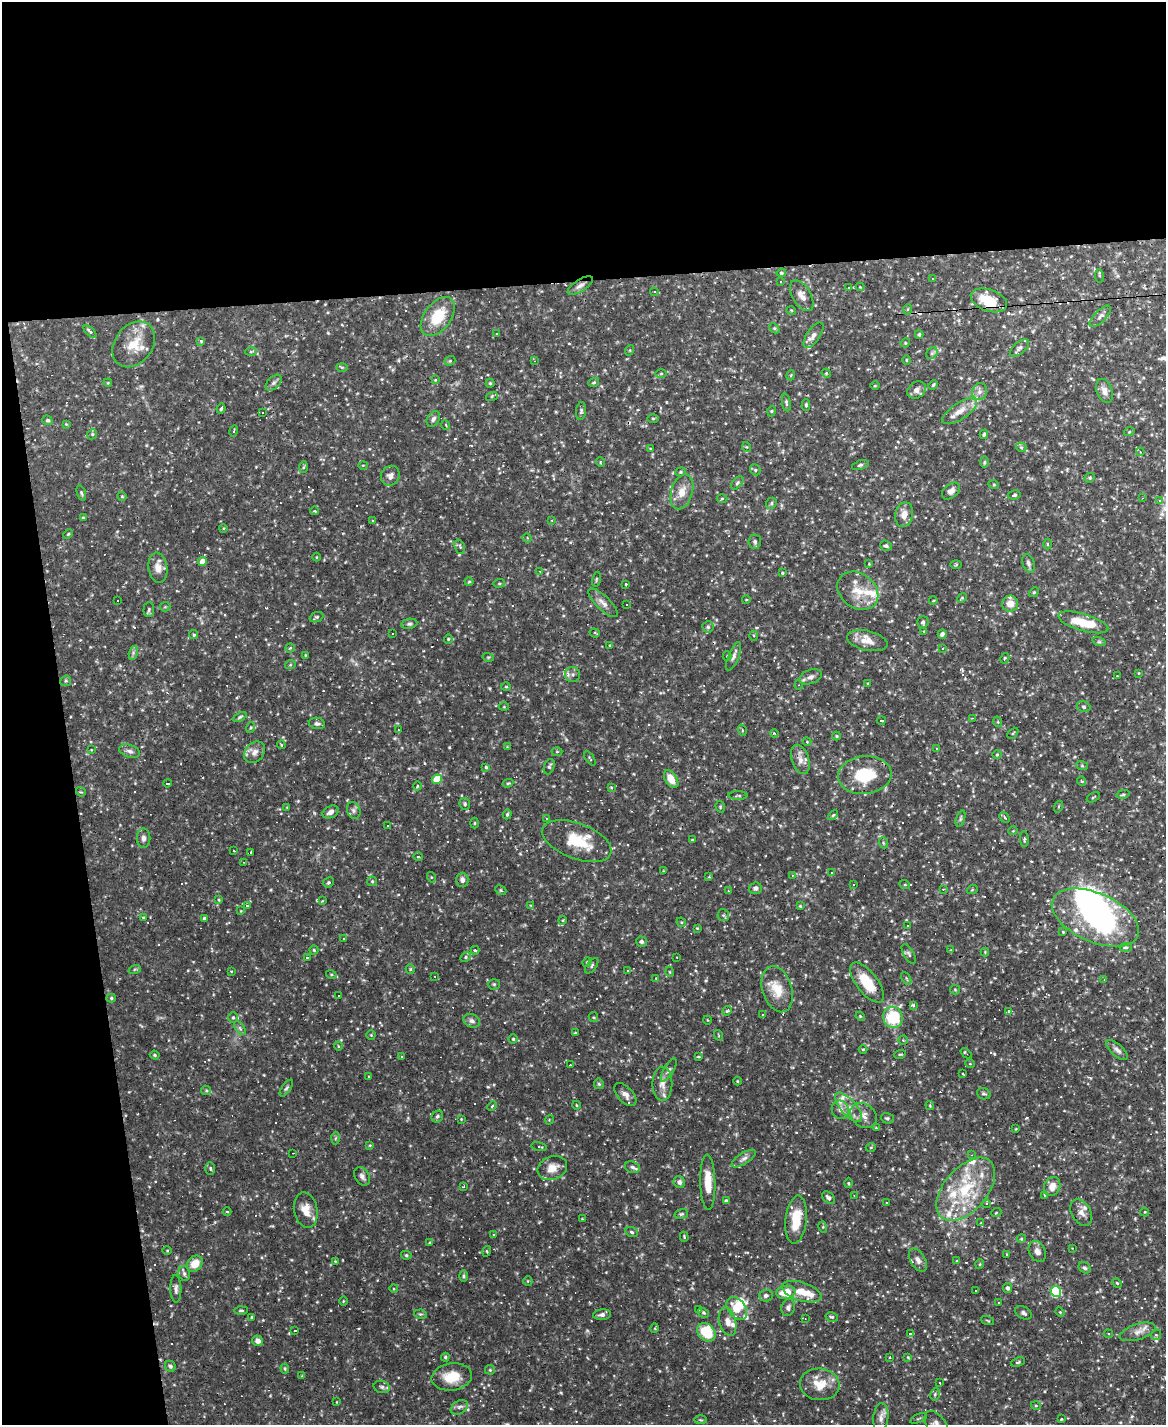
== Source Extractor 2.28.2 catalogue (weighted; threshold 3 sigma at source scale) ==
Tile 1 of 4 x 3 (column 1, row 1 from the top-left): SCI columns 1-1164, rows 3081-4503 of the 4655 x 4631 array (HDU 1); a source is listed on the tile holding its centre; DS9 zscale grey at full resolution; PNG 1168 x 1427 px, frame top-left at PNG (2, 2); each listed source drawn as its Kron ellipse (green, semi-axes under 4 px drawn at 4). Shown black and unused: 25% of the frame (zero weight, under 2 of 3 exposures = <1% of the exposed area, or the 3 px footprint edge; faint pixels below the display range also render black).
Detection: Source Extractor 2.28.2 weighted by HDU 2 'WHT'; one run over the whole footprint, this tile lists its part. Background 0.121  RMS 0.004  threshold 0.0178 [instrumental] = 3 sigma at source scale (4.5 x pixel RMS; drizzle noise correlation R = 1.50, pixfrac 1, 0.05/0.05 arcsec/px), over >= 5 px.
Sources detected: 528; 3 inside a brighter object's white glare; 79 cosmic-ray / hot-pixel residue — neither listed nor drawn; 19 inside a brighter listed object's ellipse — not listed separately; the other 427 listed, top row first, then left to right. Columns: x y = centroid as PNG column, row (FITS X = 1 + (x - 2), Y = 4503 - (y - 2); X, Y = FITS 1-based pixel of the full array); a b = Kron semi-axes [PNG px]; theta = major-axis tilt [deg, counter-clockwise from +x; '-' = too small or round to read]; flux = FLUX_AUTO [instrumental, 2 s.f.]
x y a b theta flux
781 273 4 3 - 0.55
1099 276 7 4 -81 0.45
932 278 3 2 - 0.24
781 282 3 2 - 0.57
580 286 14 6 33 1.9
860 287 4 4 - 0.33
848 288 3 2 - 0.29
654 292 4 4 - 0.45
802 296 17 9 -60 2.9
989 300 19 10 -20 12
908 309 5 3 - 0.39
791 310 5 3 - 0.33
438 316 22 13 53 13
1100 316 14 5 46 1.7
774 328 6 4 -44 0.55
90 332 8 4 -44 0.99
496 333 3 2 - 0.42
919 334 4 3 - 0.68
813 335 15 6 56 2
201 341 4 4 - 0.43
905 343 5 4 - 0.38
134 344 25 19 52 9.6
1019 348 11 5 40 1.3
630 350 5 3 - 0.4
251 352 6 3 3 0.49
932 353 6 5 - 0.8
906 360 4 3 - 0.38
450 361 6 4 22 0.55
534 361 3 2 - 0.31
342 367 6 4 -2 0.48
661 373 6 4 1 0.49
826 373 5 3 - 0.37
791 375 5 3 - 0.36
435 379 4 3 - 0.51
594 382 5 4 - 0.46
108 383 4 3 - 0.33
274 383 10 6 45 1.2
490 383 4 4 - 0.5
933 385 5 3 - 0.46
875 386 5 3 - 0.36
917 390 10 8 35 1.8
1105 391 12 8 -68 2.5
980 392 8 7 - 1.9
492 396 6 4 18 0.47
786 403 9 4 -80 0.71
806 405 6 4 -90 0.53
221 409 5 3 - 0.54
581 411 9 5 82 0.82
772 411 5 3 - 0.37
959 411 20 8 33 4.4
263 413 3 3 - 13
653 418 5 3 - 0.42
433 419 8 6 57 1.2
47 420 5 4 - 0.7
66 424 4 4 - 0.32
446 425 5 3 - 0.35
234 431 6 3 80 0.44
1129 432 5 3 - 0.4
92 434 5 4 - 0.58
984 434 5 3 - 0.65
747 447 5 3 - 0.33
1021 447 5 5 - 0.63
650 448 3 2 - 0.36
1140 452 4 3 - 0.55
600 462 5 3 - 0.34
984 462 6 4 89 0.48
363 465 4 3 - 0.28
860 465 9 4 19 0.8
303 467 6 4 87 0.46
755 470 6 5 - 0.59
681 472 5 4 - 0.55
390 476 10 9 - 2.3
1090 478 5 4 - 0.58
737 483 8 4 49 0.81
994 485 5 3 - 0.42
951 491 10 7 41 1.9
682 492 18 10 74 4.8
81 493 8 4 -71 0.62
1014 495 6 4 11 1.1
122 496 4 4 - 0.41
1142 498 4 3 - 0.31
722 499 5 3 - 0.48
1160 501 3 3 - 8.2
771 503 6 5 - 0.69
315 511 4 3 - 0.39
904 515 12 9 78 3.2
83 518 3 3 - 0.56
372 520 3 2 - 0.3
552 520 3 3 - 0.32
223 529 4 3 - 0.35
68 534 5 3 - 0.4
527 538 5 4 - 0.53
755 542 7 6 - 0.99
1047 544 5 3 - 0.37
886 546 6 5 - 0.77
460 547 7 5 -70 0.84
316 557 4 3 - 0.28
202 562 4 4 - 3.6
1028 563 9 6 -70 1.1
869 564 4 4 - 0.33
956 564 6 4 2 0.42
158 568 15 9 -81 3.2
540 571 3 3 - 0.24
782 573 4 3 - 0.41
596 579 7 3 77 0.44
469 582 4 3 - 0.36
499 583 6 3 8 0.47
626 584 3 3 - 0.76
858 591 22 17 -37 8.4
1034 592 5 4 - 0.46
962 598 5 4 - 0.45
118 600 3 3 - 2
746 600 4 3 - 0.3
933 601 4 3 - 0.3
603 603 19 7 -44 2.6
627 604 3 3 - 0.88
1010 604 8 8 - 3.7
165 607 5 5 - 0.49
149 610 7 5 87 0.73
316 617 7 5 23 0.68
923 622 6 5 - 0.86
1083 622 26 8 -17 11
409 624 8 5 10 0.86
708 627 5 5 - 0.88
924 631 4 4 - 0.32
595 633 5 3 - 0.59
392 634 3 2 - 0.35
942 634 5 4 - 1.1
194 635 5 4 - 0.75
754 636 5 4 - 0.56
448 639 5 4 - 0.46
867 641 20 10 -12 4.9
1099 642 7 4 -18 0.64
610 645 3 3 - 0.3
290 648 4 4 - 0.57
942 649 4 3 - 0.38
133 653 7 4 73 0.83
305 655 3 2 - 0.32
727 656 4 4 - 0.43
734 656 15 5 68 1.5
488 657 5 3 - 0.41
1005 658 5 3 - 0.42
290 665 5 3 - 0.37
1138 673 4 2 - 0.28
573 674 7 7 - 1.3
1117 676 2 2 - 0.23
811 677 11 7 21 1.9
66 681 6 5 - 0.57
868 684 4 4 - 0.45
799 685 4 4 - 0.5
506 687 5 3 - 0.39
504 707 5 3 - 0.35
1084 707 7 5 -17 0.86
240 717 7 4 26 0.65
972 718 3 3 - 0.31
881 720 4 3 - 32
998 722 5 3 - 0.38
317 723 8 5 -11 1.1
251 728 6 3 70 0.47
398 730 3 3 - 0.36
742 730 6 3 -72 0.57
774 733 4 3 - 0.42
1013 733 6 3 45 0.37
837 736 4 4 - 0.38
807 742 4 4 - 0.34
281 745 4 3 - 0.38
507 747 4 4 - 0.33
937 749 3 2 - 0.26
91 750 3 2 - 0.26
130 751 11 6 -17 1.5
254 752 12 9 47 2.6
557 752 5 3 - 0.38
997 755 4 3 - 0.34
590 758 8 3 -56 0.42
800 759 15 8 -73 2.9
1082 766 6 3 -19 0.49
486 767 4 3 - 0.53
549 767 8 5 69 0.76
865 775 27 19 6 17
437 779 5 4 - 9
671 779 10 6 -57 5
1081 781 5 3 - 0.41
167 783 4 3 - 5.4
508 783 5 4 - 0.48
417 786 4 2 - 0.37
611 787 4 4 - 0.59
81 792 5 4 - 0.39
1123 794 6 4 13 0.66
738 796 9 3 0 0.59
1093 797 7 3 29 0.38
465 804 6 5 - 0.64
287 807 4 4 - 0.37
720 807 6 4 -72 0.54
1058 807 6 3 71 0.49
354 810 8 6 -67 1.2
331 812 8 6 28 1.9
507 814 5 4 - 0.56
833 815 6 3 44 0.46
1005 817 6 3 -46 0.55
547 819 3 3 - 0.41
960 819 8 3 71 0.66
475 823 5 3 - 0.44
388 826 2 2 - 0.36
1013 831 5 3 - 0.31
143 838 9 7 -89 1.5
1024 839 8 3 -88 0.61
692 840 4 2 - 0.27
577 841 36 18 -21 15
884 843 6 3 -69 0.42
234 851 3 2 - 0.49
251 853 3 3 - 2.3
418 857 5 4 - 0.45
243 862 3 2 - 0.22
663 871 3 3 - 0.36
831 873 4 2 - 0.29
792 875 3 2 - 0.21
431 877 5 3 - 0.42
709 877 4 4 - 0.35
462 880 7 6 - 1.8
372 881 5 5 - 0.54
328 882 5 5 - 0.61
853 884 3 2 - 0.7
905 885 5 3 - 0.4
755 888 6 6 - 1.2
943 889 3 2 - 0.3
501 890 6 4 -25 0.56
972 890 5 3 - 0.38
728 891 3 3 - 0.27
219 900 4 4 - 0.39
322 901 3 3 - 0.29
530 905 3 2 - 0.66
247 906 3 3 - 2.6
800 906 3 3 - 0.37
241 911 4 4 - 0.34
723 915 6 5 - 0.68
143 917 4 3 - 0.4
204 918 3 3 - 0.71
1095 918 46 24 -24 79
563 920 4 3 - 0.35
681 922 5 4 - 0.46
907 926 3 2 - 0.26
697 928 4 3 - 0.3
1063 932 4 3 - 0.37
344 938 3 3 - 0.51
641 942 5 5 - 0.91
1126 947 6 4 3 0.57
314 950 4 4 - 0.49
475 950 4 4 - 0.73
951 950 4 4 - 0.31
985 952 4 4 - 0.4
909 954 11 5 -59 0.93
465 957 5 4 - 0.57
677 957 2 2 - 0.28
307 958 4 3 - 2.3
587 962 5 4 - 0.5
592 966 9 4 52 0.82
135 969 6 4 18 0.55
410 969 5 4 - 0.46
231 971 3 2 - 0.31
628 971 3 3 - 6
670 972 5 3 - 0.38
331 974 5 3 - 0.43
435 976 3 2 - 0.29
906 978 7 4 -60 0.58
656 979 4 2 - 0.27
1104 980 4 3 - 0.44
867 983 24 10 -53 11
494 984 5 5 - 0.57
777 989 24 14 -73 7.8
955 990 5 4 - 0.49
338 996 3 3 - 1.4
111 998 4 4 - 0.52
913 1005 4 3 - 0.54
727 1011 5 4 - 0.56
1008 1011 4 3 - 28
762 1015 3 3 - 2.9
860 1016 5 3 - 0.37
233 1017 5 5 - 0.55
593 1017 5 4 - 0.49
893 1017 11 9 -71 19
707 1020 4 3 - 0.28
472 1021 9 6 -26 1.5
240 1028 8 4 -53 0.86
575 1033 4 3 - 0.42
371 1035 4 4 - 0.37
718 1035 5 3 - 0.34
513 1039 4 4 - 0.54
903 1040 4 4 - 0.45
338 1046 5 3 - 0.31
863 1049 4 3 - 0.32
1117 1050 13 6 -42 1.6
966 1053 6 2 -40 0.51
900 1054 6 3 18 0.42
155 1055 5 4 - 0.45
401 1056 3 2 - 0.32
698 1057 4 3 - 0.34
970 1064 5 3 - 0.33
570 1065 3 2 - 0.68
669 1070 13 4 59 1.3
963 1074 3 2 - 0.43
369 1076 3 3 - 0.56
737 1081 4 3 - 0.32
599 1084 5 5 - 0.54
662 1084 17 10 90 3.4
286 1088 9 4 55 0.8
206 1090 5 4 - 0.58
984 1094 7 5 -21 0.83
625 1095 14 7 -47 2.5
576 1105 4 3 - 0.34
930 1105 4 4 - 0.39
492 1106 5 3 - 0.43
849 1107 18 7 -49 4.1
840 1110 9 8 - 2
863 1115 14 11 -38 3.3
437 1117 6 5 - 0.87
887 1118 6 5 - 0.75
461 1119 3 3 - 0.28
549 1120 5 3 - 0.33
876 1128 4 4 - 0.3
1016 1129 4 3 - 0.34
335 1138 6 4 87 0.59
370 1145 4 3 - 0.35
539 1146 8 4 -13 0.95
871 1147 5 3 - 0.32
293 1153 2 2 - 0.27
972 1155 3 3 - 0.3
744 1159 14 5 33 1.7
632 1167 7 5 -18 1.1
210 1168 6 4 -90 0.69
552 1168 15 11 22 4.7
362 1176 10 7 -60 1.5
679 1182 6 5 - 1.3
708 1182 28 7 -88 7.2
849 1183 5 3 - 0.42
1052 1186 10 8 70 3.2
463 1187 4 2 - 0.27
966 1189 37 21 49 23
1045 1195 3 3 - 26
854 1196 4 2 - 0.24
828 1198 7 5 -42 1.2
726 1201 4 3 - 0.72
886 1202 3 2 - 0.24
987 1204 4 4 - 0.88
306 1210 18 11 -78 5.1
227 1212 4 3 - 0.29
1081 1212 14 9 -59 3
1145 1212 4 4 - 0.33
996 1213 5 3 - 0.32
681 1214 7 5 15 0.69
582 1219 3 3 - 0.3
796 1220 24 10 84 10
981 1223 4 4 - 0.34
823 1227 5 3 - 0.43
632 1232 6 4 -21 0.78
494 1235 4 2 - 0.24
684 1237 5 3 - 0.39
1021 1239 4 3 - 0.4
430 1243 4 3 - 0.62
1072 1248 3 3 - 0.29
167 1251 5 3 - 0.33
487 1251 5 3 - 0.4
1037 1251 11 8 -62 2
1007 1254 3 2 - 0.44
406 1255 5 4 - 0.62
918 1260 13 7 -60 2.2
335 1261 3 3 - 0.27
957 1261 4 3 - 0.36
195 1264 9 7 48 5.4
980 1264 5 3 - 0.34
1085 1268 6 5 - 0.84
184 1273 7 5 -74 1
463 1276 6 4 90 0.59
528 1281 5 4 - 0.46
1117 1283 5 4 - 0.5
1008 1288 5 4 - 1.1
176 1289 14 5 -89 1.4
394 1289 4 3 - 0.33
975 1290 3 3 - 1.9
786 1292 9 6 9 7.4
802 1292 20 9 -18 7.1
1056 1292 5 5 - 30
766 1295 7 6 - 1.2
343 1301 4 3 - 0.34
999 1303 2 2 - 0.32
788 1307 8 6 73 1.3
698 1309 3 3 - 1
737 1309 13 8 -52 7
241 1310 6 3 0 0.52
1060 1312 5 3 - 0.37
704 1313 6 4 -31 0.65
1023 1313 9 6 -27 1
420 1314 6 4 -10 0.55
602 1315 9 5 5 1.3
251 1317 4 3 - 0.43
832 1317 6 4 -14 0.59
805 1318 3 2 - 0.36
988 1321 7 3 -19 0.41
728 1322 14 8 -76 2.7
655 1328 5 3 - 0.32
295 1331 4 3 - 9.2
706 1332 10 8 -45 16
1138 1332 19 8 17 2.9
910 1334 4 3 - 17
1108 1334 5 4 - 0.55
1156 1335 5 5 - 0.71
258 1341 5 5 - 2
445 1357 4 4 - 0.49
889 1357 3 2 - 0.41
908 1357 4 4 - 0.33
1018 1362 7 3 19 0.58
170 1366 6 5 - 0.91
285 1368 5 4 - 0.49
490 1370 5 5 - 0.52
302 1376 4 4 - 0.34
452 1377 20 13 7 8.6
940 1383 3 2 - 0.62
820 1384 20 16 -6 7.4
382 1387 8 6 -14 1.1
935 1394 6 4 79 0.58
336 1402 3 2 - 0.23
1036 1406 5 3 - 0.38
459 1407 9 6 32 1.5
881 1418 15 7 84 2.6
918 1418 9 2 22 0.51
1062 1419 3 3 - 0.57
700 1420 6 3 -1 0.41
936 1424 15 9 -51 2.5
Overlapping masked pixels (flux is a lower limit): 2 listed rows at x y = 989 300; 867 983
Isophote crosses this tile's border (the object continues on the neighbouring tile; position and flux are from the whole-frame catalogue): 1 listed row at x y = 936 1424
Unlisted compact peaks at least as high as the median listed source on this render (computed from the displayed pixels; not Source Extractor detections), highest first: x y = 449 747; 488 1087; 141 888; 1027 1118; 994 1054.